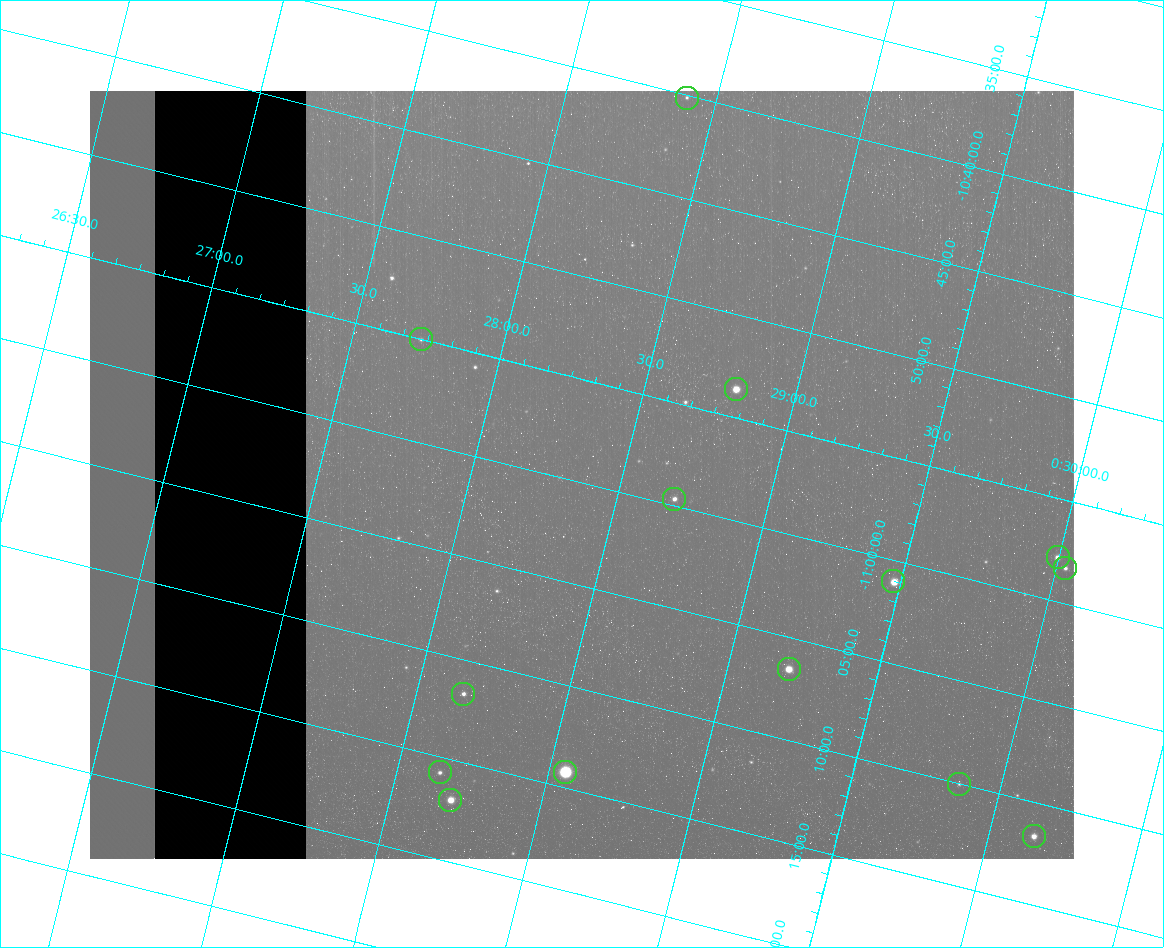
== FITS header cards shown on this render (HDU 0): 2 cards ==
NAXIS1  =                  984 / Size of image - Xaxis
NAXIS2  =                  768 / Size of image - Yaxis

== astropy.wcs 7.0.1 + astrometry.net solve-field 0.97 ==
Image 984 x 768 px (HDU 0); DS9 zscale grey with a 90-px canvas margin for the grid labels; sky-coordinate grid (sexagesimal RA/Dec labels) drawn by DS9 from the SOLVED WCS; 14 Tycho-2 reference stars matched to detected sources circled (green)
Header WCS: none
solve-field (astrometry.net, Tycho-2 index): SOLVED blind (the file carries no WCS)
Solved WCS: RA---TAN-SIP/DEC--TAN-SIP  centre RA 00:28:22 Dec -11:00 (7.09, -10.99 deg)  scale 2.99 arcsec/px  FOV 49.0' x 38.3'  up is -14 deg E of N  parity flipped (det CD > 0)
(file carries no celestial WCS; the grid is the blind solution)
Tycho-2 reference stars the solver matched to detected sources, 14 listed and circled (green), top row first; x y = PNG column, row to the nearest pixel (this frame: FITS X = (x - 90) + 1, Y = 768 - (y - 91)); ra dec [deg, ICRS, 3 dp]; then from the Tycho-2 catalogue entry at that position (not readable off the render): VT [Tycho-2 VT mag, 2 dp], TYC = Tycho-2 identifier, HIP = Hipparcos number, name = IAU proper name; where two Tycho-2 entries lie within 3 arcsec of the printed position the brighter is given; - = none
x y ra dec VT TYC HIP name
687 98 7.100 -10.669 12.28 5265-920-1 - -
421 339 6.932 -10.917 11.98 5265-755-1 - -
736 389 7.201 -10.894 9.38 5265-639-1 - -
674 499 7.173 -10.995 11.18 5265-587-1 - -
1058 557 7.499 -10.964 11.05 5265-40-1 - -
1065 568 7.508 -10.972 11.60 5265-91-1 - -
893 581 7.369 -11.017 9.43 5265-953-1 2311 -
789 669 7.302 -11.109 9.12 5265-446-1 - -
463 694 7.039 -11.195 11.45 5265-592-1 - -
440 772 7.036 -11.263 12.18 5265-564-1 - -
565 772 7.138 -11.237 6.94 5265-967-1 2246 -
959 784 7.465 -11.167 12.47 5265-75-1 - -
450 800 7.050 -11.283 9.92 5265-448-1 - -
1034 836 7.537 -11.194 10.28 5265-51-1 - -